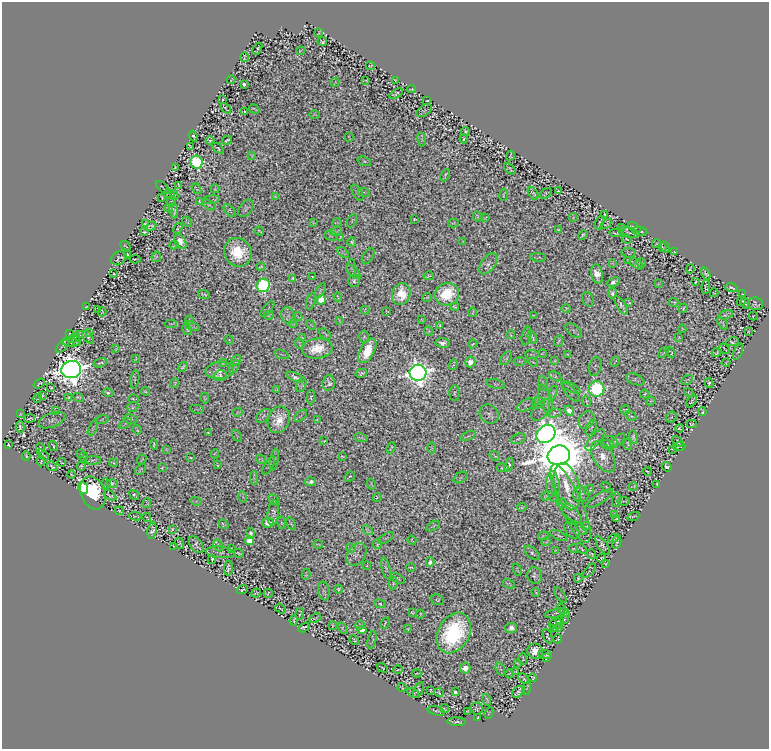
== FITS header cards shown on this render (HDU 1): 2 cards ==
NAXIS1  =                  767
NAXIS2  =                  747

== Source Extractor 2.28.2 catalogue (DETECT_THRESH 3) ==
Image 767 x 747 px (HDU 1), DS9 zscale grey, 1 PNG px = 1 image px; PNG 771 x 751 px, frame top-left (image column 1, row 747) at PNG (2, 2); each listed source drawn as its Kron ellipse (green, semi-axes under 4 px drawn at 4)
Background 0.239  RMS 0.0091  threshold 0.0272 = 3 sigma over >= 5 px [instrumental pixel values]
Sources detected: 998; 3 with non-positive FLUX_AUTO (blend fragments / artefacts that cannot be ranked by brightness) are neither listed nor drawn; of the other 995, the 500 brightest by FLUX_AUTO listed and drawn (495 fainter detections omitted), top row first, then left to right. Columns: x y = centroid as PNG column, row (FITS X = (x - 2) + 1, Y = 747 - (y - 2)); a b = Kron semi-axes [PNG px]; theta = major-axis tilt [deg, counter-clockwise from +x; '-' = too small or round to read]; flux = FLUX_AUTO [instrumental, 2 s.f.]
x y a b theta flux
319 33 4 2 - 0.69
322 42 5 4 - 0.61
257 49 6 2 60 0.58
300 51 4 2 - 0.55
244 57 5 2 - 0.68
370 66 4 3 - 0.6
231 80 4 2 - 0.58
366 80 3 2 - 0.55
395 81 4 2 - 0.55
335 82 5 2 - 0.61
244 84 4 3 - 1.9
412 89 4 2 - 0.65
396 94 7 4 31 0.78
223 99 4 2 - 0.57
427 101 3 2 - 0.6
226 108 6 2 -44 0.68
254 109 5 2 - 0.74
424 111 8 5 34 0.58
244 112 3 3 - 0.64
315 115 5 4 - 0.7
465 131 4 3 - 1
193 136 5 3 - 0.93
349 137 5 2 - 0.67
422 139 7 3 -81 0.66
464 139 4 3 - 0.86
210 140 4 3 - 0.71
227 140 5 2 - 0.98
190 146 4 2 - 0.59
218 148 7 2 -36 0.9
252 155 3 2 - 0.55
510 155 5 2 - 0.67
364 161 7 4 -19 1
197 162 6 6 - 130
175 168 4 3 - 0.63
510 169 6 3 -42 0.92
445 175 6 3 64 0.73
179 185 4 2 - 0.56
163 187 8 2 -41 0.89
196 189 6 2 -53 0.56
215 189 4 3 - 0.82
558 191 3 2 - 0.73
364 192 6 3 -18 0.68
357 193 9 4 -60 1
533 193 7 3 -56 0.76
546 193 6 3 39 0.6
169 194 5 2 - 0.72
174 195 5 3 - 1.2
504 195 6 2 80 0.61
162 197 4 2 - 0.68
275 197 4 2 - 0.66
211 200 9 3 9 1.1
171 201 4 3 - 0.74
199 202 4 2 - 0.72
209 205 7 4 -36 0.78
169 208 4 2 - 0.68
246 208 10 6 54 1.8
174 211 8 3 -82 1.1
230 211 8 4 -51 1.1
605 214 3 2 - 0.64
477 216 5 3 - 0.92
573 217 4 4 - 0.56
486 218 4 2 - 0.59
415 219 4 2 - 0.63
352 221 7 3 64 0.69
187 222 5 2 - 0.66
145 223 4 3 - 0.64
313 223 4 3 - 0.83
337 223 5 2 - 0.66
453 223 5 3 - 0.77
600 223 7 2 73 0.73
606 224 5 3 - 0.66
151 226 6 4 32 0.67
621 227 3 2 - 0.69
634 227 7 2 -30 0.71
178 228 6 3 63 0.85
559 230 4 3 - 0.71
260 231 4 2 - 0.7
336 231 6 3 17 0.72
640 231 8 3 -9 1.2
145 232 3 2 - 0.99
616 233 7 2 -4 0.96
629 233 11 5 -14 0.92
583 235 5 4 - 1.1
331 236 7 4 -16 0.84
340 238 4 2 - 0.73
627 239 5 3 - 0.85
180 241 8 5 -58 4.8
352 242 4 3 - 0.92
463 242 3 2 - 0.57
656 244 4 2 - 0.72
174 245 4 2 - 0.62
125 246 6 2 -43 0.66
662 247 4 3 - 0.67
666 247 6 2 -71 0.68
238 252 15 13 -52 25
675 252 3 2 - 0.63
343 253 7 3 -42 0.97
629 253 7 4 -6 0.64
128 255 4 3 - 1.8
368 256 9 5 59 0.77
156 257 5 5 - 0.74
538 257 8 2 -3 0.75
119 258 8 6 32 0.88
135 259 5 2 - 0.55
628 260 3 3 - 0.64
612 263 3 3 - 0.62
641 263 5 2 - 0.84
488 264 12 6 53 2.4
636 264 8 4 -32 1.5
261 267 4 2 - 0.63
351 268 8 4 -89 0.79
690 269 4 3 - 0.76
353 272 9 3 -45 0.75
706 273 6 3 -58 1.4
114 274 3 3 - 0.75
597 274 10 6 -78 7.8
429 276 5 3 - 0.84
312 277 3 3 - 0.71
292 278 3 2 - 0.6
354 281 6 5 - 1.9
613 282 6 4 23 3.3
696 282 3 2 - 0.74
658 284 3 2 - 0.56
263 285 7 6 - 130
706 287 7 3 86 0.87
731 287 6 3 -16 1.2
320 291 8 4 59 1
612 293 5 4 - 1.9
714 293 4 2 - 0.69
204 294 6 3 -19 0.9
401 294 11 9 68 18
447 294 12 11 - 35
742 294 3 2 - 0.86
338 297 4 2 - 0.67
427 297 5 2 - 0.71
588 299 7 5 -68 0.95
321 300 5 4 - 36
311 301 8 3 75 0.82
741 301 5 4 - 1
674 302 5 3 - 0.73
629 303 4 3 - 0.7
745 303 6 4 -62 1.1
755 304 8 6 -11 1.4
621 305 10 3 -57 1.9
455 306 4 4 - 1
86 307 4 2 - 0.66
566 308 4 3 - 0.71
683 308 5 3 - 0.88
98 309 3 2 - 0.58
267 309 9 2 51 0.86
365 310 4 3 - 0.58
387 311 3 2 - 0.56
102 312 4 3 - 0.56
473 312 5 2 - 0.62
269 315 5 2 - 0.65
726 315 7 3 15 0.67
288 316 9 6 -63 1.5
533 316 3 2 - 0.75
753 316 4 2 - 0.58
298 317 5 2 - 0.56
190 320 4 2 - 0.62
339 320 4 2 - 0.59
421 320 4 2 - 0.61
722 323 7 2 -53 0.84
171 324 6 4 -2 0.61
293 324 4 3 - 0.63
311 325 6 3 -44 0.59
440 325 4 3 - 0.68
192 326 7 2 -23 0.99
682 329 4 2 - 0.55
187 330 5 3 - 0.9
574 330 9 5 -36 1.1
428 331 5 4 - 0.91
748 332 3 2 - 0.63
90 333 4 2 - 0.57
70 334 3 2 - 0.55
325 334 7 2 -40 0.79
79 335 3 2 - 0.76
511 335 4 2 - 0.56
526 336 9 4 77 0.66
88 337 7 4 -47 1.5
364 337 6 5 - 0.93
532 337 6 2 -63 0.99
74 338 6 3 28 1
302 338 4 2 - 0.76
679 338 3 2 - 0.56
229 340 4 3 - 0.58
76 341 5 2 - 0.89
559 341 6 2 66 0.92
71 342 9 2 -8 0.82
732 342 6 3 9 0.6
442 343 7 5 -8 3.5
300 344 5 2 - 0.62
473 344 4 2 - 0.82
62 346 8 2 45 0.55
116 349 3 2 - 0.56
317 349 15 10 6 14
724 349 6 2 -51 0.59
367 351 13 7 59 26
663 352 6 2 44 0.76
671 352 6 2 -46 0.59
738 352 9 2 68 0.72
716 353 4 3 - 0.69
282 354 7 2 -21 0.55
542 354 4 3 - 0.66
532 355 7 2 -5 0.67
567 355 3 3 - 0.64
506 358 7 4 55 1.1
136 359 4 2 - 0.6
236 360 6 2 52 0.58
520 361 6 2 0 0.57
555 361 4 3 - 0.6
615 361 5 2 - 0.61
470 362 5 5 - 5.3
533 362 5 3 - 0.56
100 363 7 3 13 1.2
223 363 4 3 - 0.62
726 363 4 2 - 0.69
453 365 5 2 - 0.67
183 367 6 3 44 1.3
234 367 7 4 60 0.91
595 367 10 6 72 0.75
71 370 10 8 16 1500
220 370 14 8 3 4.6
361 373 6 3 12 1.4
418 373 8 8 - 730
220 376 6 5 - 2.6
555 376 7 4 -28 0.91
295 377 9 4 -23 2.4
135 379 9 4 83 0.98
635 379 9 5 -21 1.2
687 380 6 2 33 0.89
175 383 5 3 - 0.64
329 383 7 6 - 2.3
543 383 8 3 -78 0.72
709 383 5 3 - 1.1
39 384 6 3 36 0.55
496 384 9 4 -14 1.1
301 385 7 5 65 0.72
571 387 10 2 -30 0.8
51 388 4 3 - 0.71
276 389 3 3 - 0.66
596 389 8 7 - 170
145 391 4 2 - 0.76
553 392 7 4 71 0.84
571 392 12 5 -47 0.88
108 393 5 3 - 1.3
455 393 8 5 89 0.87
689 393 5 2 - 0.59
645 394 4 2 - 0.68
43 395 4 3 - 0.87
69 397 4 3 - 0.73
78 397 6 4 -20 0.74
311 397 7 4 87 0.95
38 398 4 2 - 0.6
205 398 5 3 - 0.78
133 399 5 2 - 0.75
545 399 15 6 -72 2
651 401 4 3 - 0.6
691 401 7 3 48 1
586 402 5 2 - 0.69
539 403 6 6 - 0.96
526 405 10 5 27 1
133 407 6 5 - 1
197 409 7 2 -11 0.62
541 410 12 7 52 2.1
625 410 5 2 - 0.76
56 411 3 2 - 0.59
569 411 5 4 - 6.6
238 412 5 3 - 0.76
702 412 5 3 - 0.99
555 413 7 3 13 1.2
20 414 3 2 - 0.62
489 414 10 9 - 2.5
263 416 9 5 40 1.3
301 416 8 2 41 0.65
631 416 6 2 -33 0.69
671 417 6 4 43 0.7
29 418 5 2 - 0.85
131 419 7 5 -13 0.9
317 419 3 2 - 0.6
52 420 14 7 22 1.7
102 420 7 3 11 0.59
279 420 14 10 66 11
586 420 9 7 58 1.7
126 423 7 4 34 1.2
692 424 5 3 - 0.63
20 427 5 3 - 1.3
93 428 8 2 69 0.56
591 428 8 4 63 0.8
679 428 4 3 - 0.71
137 430 5 2 - 0.58
208 433 3 2 - 0.64
546 434 10 8 44 600
237 436 6 4 -56 0.79
468 436 8 3 24 0.91
633 437 7 4 -76 1.4
361 438 7 2 -11 0.87
518 439 7 5 20 1.1
595 440 13 5 50 2.1
618 440 9 3 38 1.1
324 441 4 2 - 0.65
678 441 6 3 -45 0.97
610 442 8 6 -21 1
628 444 6 3 -73 0.87
8 445 3 2 - 0.62
154 445 5 3 - 0.91
608 445 7 4 -21 1.2
53 446 5 2 - 0.66
679 446 6 3 5 0.82
40 448 5 2 - 0.81
391 448 5 2 - 0.55
432 448 6 4 89 0.82
166 449 3 3 - 0.63
673 449 3 2 - 0.65
80 454 4 2 - 0.62
215 454 4 3 - 0.68
43 455 6 3 -43 1.1
559 455 11 9 18 6800
26 456 4 2 - 0.74
342 456 4 3 - 0.75
495 456 6 2 -36 0.81
84 457 4 2 - 0.57
603 457 17 9 -58 7.8
191 458 4 2 - 0.74
142 459 5 2 - 0.6
261 459 5 2 - 0.65
93 460 8 3 1 0.69
274 460 11 3 80 1.2
41 461 5 2 - 0.77
61 462 4 2 - 0.67
113 463 4 2 - 0.69
218 465 3 2 - 0.6
509 465 7 3 66 1.8
52 466 5 2 - 0.79
81 466 4 3 - 0.79
269 466 10 3 59 0.61
667 467 5 3 - 1.5
162 468 4 3 - 0.65
503 468 6 4 -10 0.89
140 469 6 3 45 0.78
647 471 4 2 - 0.74
71 474 4 2 - 0.93
349 477 6 2 42 0.69
254 478 7 2 -86 1.1
461 478 7 4 35 1.1
311 482 5 3 - 3.2
106 483 5 4 - 0.6
112 483 5 4 - 1.1
371 484 5 2 - 0.6
656 484 3 2 - 0.6
553 486 15 6 -84 2.9
567 486 23 12 -75 12
633 486 5 2 - 0.71
606 487 6 2 -52 0.71
83 488 6 5 - 68
589 490 5 3 - 0.88
93 493 17 12 -67 46
581 494 8 8 - 1.6
110 495 7 3 -32 0.9
134 495 5 3 - 1.1
547 496 6 3 32 0.97
243 497 6 3 -72 0.55
377 497 4 3 - 0.92
600 498 15 5 33 1.5
274 500 6 4 -46 0.7
616 500 7 2 85 1.1
196 501 5 3 - 0.66
624 501 6 2 8 0.58
147 503 5 2 - 0.57
561 503 5 3 - 0.58
571 504 42 11 -66 4.8
522 507 5 3 - 0.91
119 511 4 3 - 0.6
273 513 12 5 83 1.4
571 513 12 6 -43 1.5
614 514 4 3 - 0.57
135 516 6 2 -7 0.57
633 516 6 2 24 0.85
147 517 4 2 - 0.69
616 519 4 2 - 0.61
268 523 6 5 - 12
281 523 6 3 -81 0.71
291 523 6 2 -57 0.85
223 524 5 3 - 0.84
433 526 7 3 32 0.83
586 526 4 2 - 0.59
172 529 3 3 - 0.65
581 529 7 2 -51 0.69
152 530 8 4 80 1.8
368 530 6 3 -45 0.94
572 530 9 6 -50 1.1
251 533 5 3 - 1.5
559 535 9 3 -26 0.93
543 536 5 2 - 0.8
386 538 9 3 33 0.85
614 538 5 4 - 0.66
412 540 5 2 - 0.55
250 541 4 4 - 16
546 542 4 3 - 0.59
617 542 7 2 78 1.1
180 543 6 3 -68 0.96
318 544 5 2 - 0.64
377 544 5 2 - 0.95
196 545 9 6 -53 1.3
218 545 6 4 -66 0.81
603 545 11 4 -55 2.5
173 546 4 2 - 0.59
351 548 5 2 - 0.58
231 549 4 2 - 0.56
573 549 5 2 - 0.57
581 549 6 2 -39 0.8
556 550 4 2 - 0.57
220 552 15 5 -5 0.61
239 553 5 3 - 0.97
532 553 9 5 -43 1.7
357 554 12 8 56 1.9
591 554 5 3 - 0.59
601 558 4 3 - 0.61
212 559 4 2 - 0.94
430 562 5 3 - 3.6
606 564 4 3 - 0.77
367 566 4 3 - 0.69
411 567 4 2 - 0.75
228 568 7 4 84 1.9
386 568 11 4 -78 1.2
517 570 6 2 -68 0.57
589 571 8 3 50 0.65
306 574 5 2 - 0.77
535 575 8 7 - 2
398 578 8 4 -29 1.1
578 578 4 3 - 0.66
393 583 7 4 83 1
509 584 6 2 -26 0.82
339 589 4 3 - 0.96
242 590 6 3 20 0.91
324 591 9 5 -80 1.7
536 592 5 2 - 0.65
256 593 5 2 - 0.63
268 593 4 2 - 0.7
560 595 9 3 -53 0.83
438 600 7 5 -20 0.9
380 604 6 4 -20 0.96
281 609 6 2 -39 0.66
561 609 5 4 - 0.75
564 612 5 3 - 1.2
412 613 3 3 - 0.77
556 613 12 3 13 1.1
300 614 6 2 82 0.92
420 614 4 2 - 0.65
315 618 6 2 27 0.56
564 619 3 3 - 0.8
294 620 5 2 - 0.74
559 621 4 2 - 0.92
385 623 6 2 68 0.75
555 624 6 5 - 1.6
360 625 5 4 - 1
333 626 4 3 - 0.76
304 627 6 4 31 1.1
342 628 6 3 -56 0.75
511 628 6 5 - 4
553 628 3 3 - 0.8
558 628 5 4 - 0.81
408 629 4 2 - 0.65
362 630 4 4 - 7
454 633 21 15 61 93
548 636 8 2 -70 0.78
558 639 5 3 - 0.57
354 640 5 2 - 0.8
372 640 9 3 77 0.75
535 651 8 7 - 8.7
545 654 7 2 -6 0.86
546 658 4 3 - 0.62
523 659 6 2 -86 0.55
517 663 4 2 - 0.65
382 668 6 2 -29 0.56
465 668 5 5 - 18
500 669 7 4 -73 0.75
398 670 4 2 - 0.61
515 672 3 2 - 0.68
417 673 4 2 - 0.59
510 674 4 3 - 0.6
533 678 4 3 - 0.7
524 679 6 2 -46 1.1
402 688 4 2 - 0.68
526 689 7 4 70 1.1
418 690 8 4 64 0.67
431 690 3 2 - 0.61
455 692 4 4 - 1.6
518 692 7 5 35 1.9
413 693 6 3 -30 0.73
439 693 4 2 - 0.55
487 700 6 2 -73 0.86
477 708 6 6 - 0.72
444 709 4 2 - 0.6
436 711 9 2 -17 1.1
467 711 4 2 - 0.55
489 713 6 3 63 0.57
478 718 3 2 - 0.65
457 722 9 3 -2 1.4
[495 fainter detections neither listed nor drawn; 3 non-positive-flux detections neither listed nor drawn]